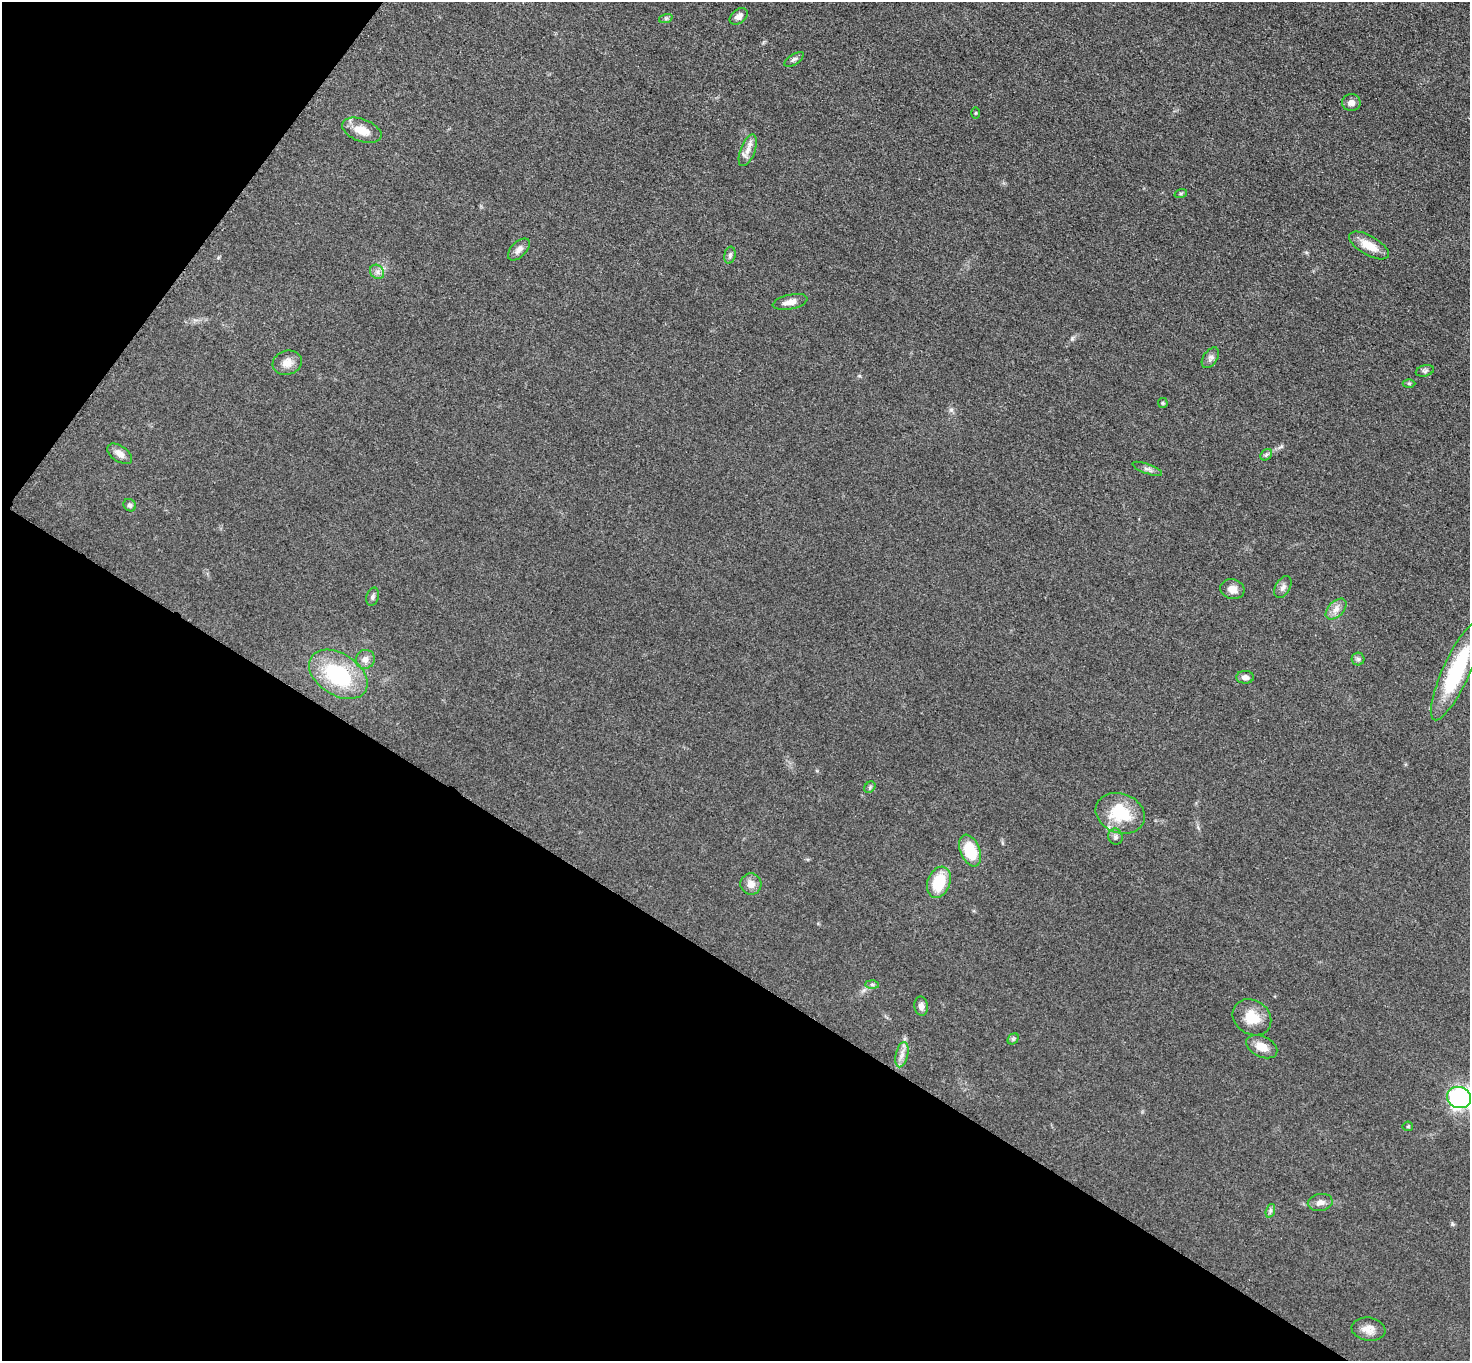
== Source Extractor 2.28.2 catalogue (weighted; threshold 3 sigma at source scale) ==
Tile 9 of 4 x 4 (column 1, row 3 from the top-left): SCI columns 13-1480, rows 1521-2879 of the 5894 x 5897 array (HDU 1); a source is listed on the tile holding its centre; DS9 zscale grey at full resolution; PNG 1472 x 1363 px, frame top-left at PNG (2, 2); each listed source drawn as its Kron ellipse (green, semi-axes under 4 px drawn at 4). Shown black and unused: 34% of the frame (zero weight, under 3 of 5 exposures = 1% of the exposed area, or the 3 px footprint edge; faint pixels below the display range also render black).
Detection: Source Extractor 2.28.2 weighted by HDU 2 'WHT'; one run over the whole footprint, this tile lists its part. Background 0.0479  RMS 0.0053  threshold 0.024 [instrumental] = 3 sigma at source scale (4.5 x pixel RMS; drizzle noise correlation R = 1.50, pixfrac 1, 0.05/0.05 arcsec/px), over >= 5 px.
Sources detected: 49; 1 inside a brighter listed object's ellipse — not listed separately; the other 48 listed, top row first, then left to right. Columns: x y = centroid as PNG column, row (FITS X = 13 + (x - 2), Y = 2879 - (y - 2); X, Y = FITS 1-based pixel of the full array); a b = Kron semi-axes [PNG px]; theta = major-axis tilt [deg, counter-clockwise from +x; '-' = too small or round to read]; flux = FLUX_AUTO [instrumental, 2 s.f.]
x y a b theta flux
739 16 10 6 38 2.8
666 18 7 4 18 0.86
794 59 11 5 33 1.5
1351 103 9 8 - 2.7
975 113 6 4 89 0.59
362 130 20 11 -20 8.4
748 150 16 7 69 4
1181 193 6 4 19 0.71
1369 245 22 9 -30 8.5
519 249 13 7 46 3
730 255 8 5 80 1.4
377 272 8 6 -46 1.9
790 302 18 7 12 4.1
1210 358 11 7 55 2
287 363 15 12 17 4.6
1425 371 9 5 14 1.2
1409 383 6 4 0 0.72
1163 403 5 5 - 0.7
120 454 14 8 -34 3.6
1266 455 6 5 - 1
1147 469 16 5 -21 1.9
130 505 7 6 - 1.4
1283 587 12 7 60 2.2
1232 589 12 10 -15 3.9
372 597 9 6 73 1.4
1336 609 13 7 45 3.6
365 659 10 9 - 3.1
1358 659 6 6 - 1.1
1456 671 54 13 65 48
338 674 32 21 -33 44
1245 677 9 6 -1 2.2
870 787 6 5 - 0.84
1120 813 25 19 -21 24
1115 837 8 7 - 1.6
970 851 17 10 -68 18
939 882 16 11 69 18
751 884 11 10 - 4.1
872 984 7 4 -1 0.95
921 1006 9 6 -80 2.5
1252 1017 20 17 -34 11
1013 1039 6 5 - 0.92
1262 1047 16 10 -25 6.5
902 1055 13 6 76 3
1459 1097 12 10 -20 110
1408 1126 5 5 - 0.72
1320 1202 12 8 10 3
1270 1211 7 4 72 1
1369 1329 17 11 -9 4.9
Isophote crosses this tile's border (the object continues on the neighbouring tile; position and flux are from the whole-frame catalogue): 1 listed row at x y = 1459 1097
Unlisted compact peaks at least as high as the median listed source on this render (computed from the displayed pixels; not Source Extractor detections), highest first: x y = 1072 338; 1452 1224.